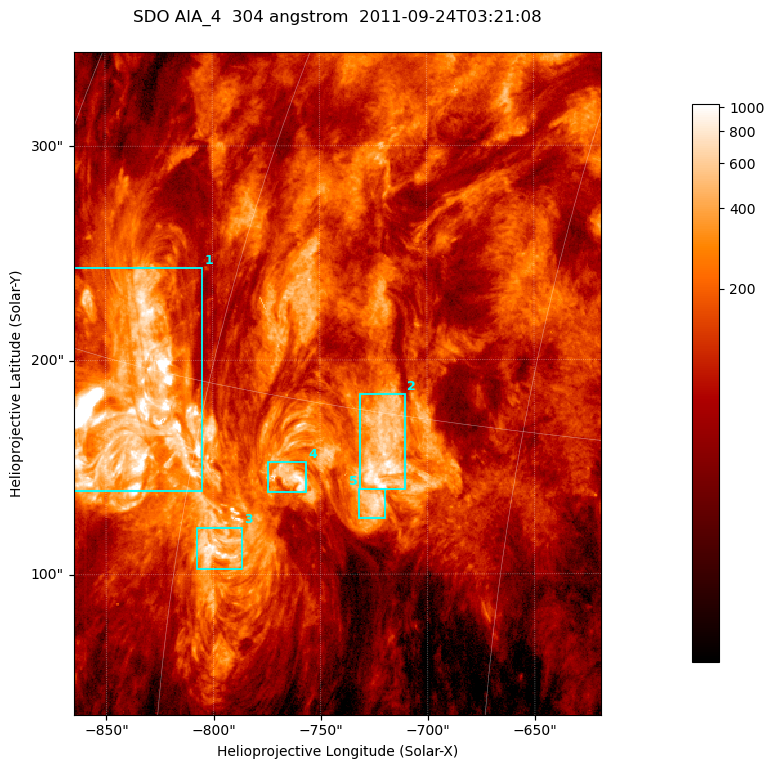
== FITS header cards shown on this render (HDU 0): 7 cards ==
TELESCOP= 'SDO     '           /
INSTRUME= 'AIA_4   '           /
WAVELNTH=                  304 /
WAVEUNIT= 'angstrom'           /
DATE-OBS= '2011-09-24T03:21:08.13' /
CTYPE1  = 'HPLN-TAN'           /
CTYPE2  = 'HPLT-TAN'           /

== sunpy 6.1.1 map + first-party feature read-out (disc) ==
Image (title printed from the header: SDO AIA_4  304 angstrom  2011-09-24T03:21:08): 410 x 515 px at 0.6 arcsec/px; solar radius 956 arcsec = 1593 px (partial field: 2.6% of the solar disc is inside the frame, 100% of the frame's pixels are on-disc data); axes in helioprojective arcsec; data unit not stated in the header (colour bar unlabelled)
Pointing: header CRPIX1/2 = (2058.21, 2041.36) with CRVAL1/2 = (0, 0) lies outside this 410 x 515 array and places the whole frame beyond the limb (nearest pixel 1.41 R_sun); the SolarSoft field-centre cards XCEN/YCEN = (-741.9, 189.1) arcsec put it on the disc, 1311 arcsec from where CRPIX/CRVAL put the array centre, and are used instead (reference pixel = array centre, CRVAL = XCEN/YCEN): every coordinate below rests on XCEN/YCEN
Orientation: roll -0.132 deg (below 1 deg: not rotated)
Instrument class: DISC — disc imager (sunpy class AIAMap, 304 A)
Bright regions (active regions / flare kernels): reference = the on-disc median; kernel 3 px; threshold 5 sigma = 371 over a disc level ~112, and >= 1.15x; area >= 211 px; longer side >= 5 px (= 3 arcsec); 5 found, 5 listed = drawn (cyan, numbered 1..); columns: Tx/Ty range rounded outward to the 2 arcsec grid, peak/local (2 s.f.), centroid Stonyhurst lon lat
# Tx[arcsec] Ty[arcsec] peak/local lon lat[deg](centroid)
1 -866..-804 138..244 21 -64 +14
2 -732..-710 138..184 9.8 -51 +14
3 -808..-786 102..122 8.5 -58 +11
4 -776..-756 138..152 8.8 -55 +13
5 -732..-720 126..140 7.1 -51 +12